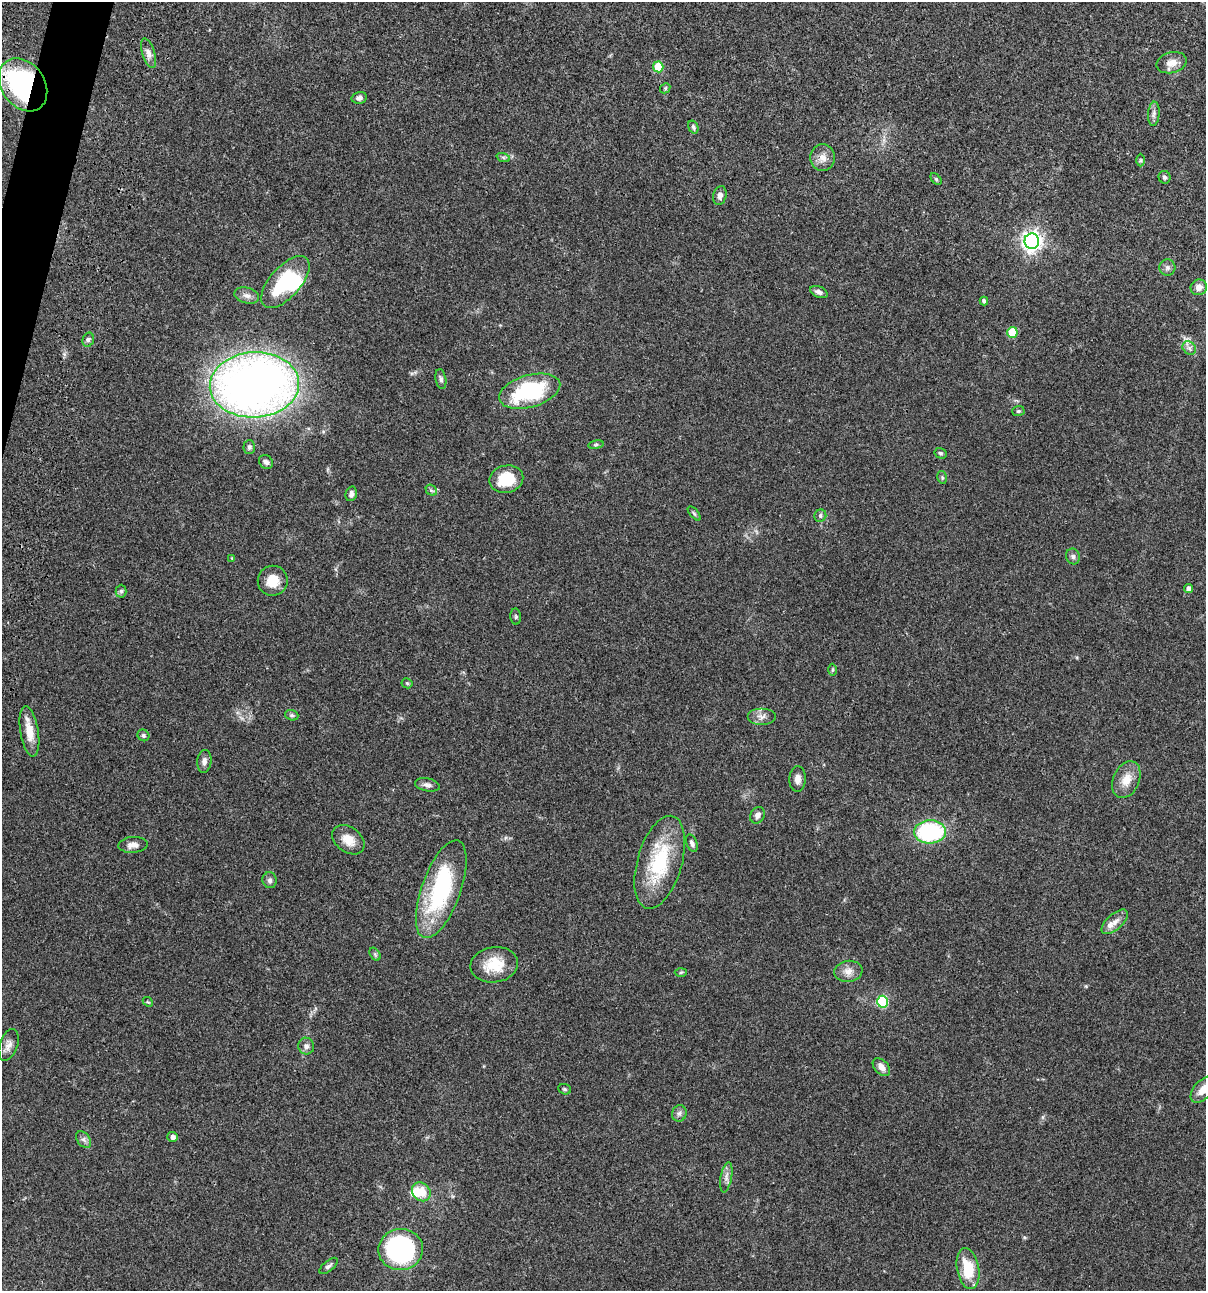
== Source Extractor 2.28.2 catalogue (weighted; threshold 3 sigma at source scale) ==
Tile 11 of 4 x 4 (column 3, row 3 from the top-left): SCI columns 2640-3843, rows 1408-2696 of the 5404 x 5390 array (HDU 1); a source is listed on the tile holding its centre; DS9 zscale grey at full resolution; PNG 1208 x 1293 px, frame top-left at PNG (2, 2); each listed source drawn as its Kron ellipse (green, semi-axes under 4 px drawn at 4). Shown black and unused: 1% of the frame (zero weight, under 3 of 4 exposures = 9% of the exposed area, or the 3 px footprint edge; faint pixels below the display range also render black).
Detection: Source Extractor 2.28.2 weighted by HDU 2 'WHT'; one run over the whole footprint, this tile lists its part. Background 0.0464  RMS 0.0055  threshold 0.0247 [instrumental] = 3 sigma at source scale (4.5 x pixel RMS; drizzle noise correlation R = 1.50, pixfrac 1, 0.05/0.05 arcsec/px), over >= 5 px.
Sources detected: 86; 2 inside a brighter object's white glare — neither listed nor drawn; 2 inside a brighter listed object's ellipse — not listed separately; the other 82 listed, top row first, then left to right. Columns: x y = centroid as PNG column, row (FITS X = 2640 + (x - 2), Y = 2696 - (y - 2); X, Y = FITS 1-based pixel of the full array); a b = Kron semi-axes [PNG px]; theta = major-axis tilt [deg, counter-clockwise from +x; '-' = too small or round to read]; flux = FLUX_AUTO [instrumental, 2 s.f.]
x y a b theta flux
148 53 15 6 -73 2.9
1172 63 15 10 14 4.9
658 67 5 5 - 16
23 85 29 21 -54 91
665 88 5 4 - 0.7
359 98 8 6 14 1.7
1154 114 12 5 85 2
693 127 7 5 -70 1.1
503 157 7 4 -19 0.98
823 158 13 12 - 4.3
1141 160 6 4 90 0.72
1165 177 6 6 - 1.2
936 179 7 4 -46 0.65
720 195 9 6 75 2.6
1032 241 8 7 - 280
1167 268 8 8 - 1.7
285 282 32 15 48 39
1199 287 8 7 - 3.3
819 292 9 5 -23 1.9
247 296 12 8 -12 2.8
984 301 4 4 - 1.4
1012 332 5 5 - 15
88 340 7 5 73 1.3
1189 348 7 6 - 1.6
441 379 10 5 -79 1.4
254 385 45 32 3 420
530 391 31 16 16 48
1018 411 6 5 - 0.84
596 445 8 4 9 0.85
249 447 7 6 - 1.4
941 453 6 5 - 0.94
266 462 8 6 -44 1.6
942 477 6 4 -79 0.84
506 479 17 13 12 15
431 490 6 4 -43 0.95
351 494 7 5 76 1.9
694 513 9 4 -48 0.86
820 516 6 6 - 1.1
1073 556 8 7 - 1.5
232 558 3 3 - 0.46
273 581 15 15 - 8.1
1189 589 4 4 - 2.3
121 591 6 5 - 1
516 617 8 5 -84 0.85
832 670 6 4 89 0.72
407 683 5 5 - 0.69
292 715 7 5 -20 0.95
762 717 14 8 0 3.3
29 731 25 9 -80 8.3
143 735 6 5 - 1.1
204 761 11 7 84 2.3
798 779 13 8 87 3.1
1126 780 19 13 66 7.4
427 785 12 6 -11 2.2
757 815 9 7 59 2.3
930 832 16 11 3 56
348 840 18 12 -36 7.1
692 843 9 5 -68 1.6
133 845 15 8 3 3.4
660 862 48 22 74 35
270 880 8 7 - 1.6
441 889 51 19 70 58
1115 922 16 8 42 3.7
375 954 7 4 -55 0.94
494 965 24 17 8 14
848 971 14 10 7 4.2
681 972 6 4 2 0.74
148 1002 5 4 - 0.57
883 1002 6 5 - 28
9 1045 16 9 71 3.4
306 1046 8 8 - 2
881 1067 10 6 -47 3.6
565 1089 6 5 - 0.86
1203 1090 16 9 48 6.4
679 1113 8 7 - 1.6
173 1137 5 5 - 2.2
84 1140 9 6 -54 1.7
726 1177 15 5 80 2.6
421 1192 10 8 -45 9.3
401 1250 22 20 9 90
329 1266 11 5 40 1.5
968 1269 20 11 -79 16
Overlapping masked pixels (flux is a lower limit): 1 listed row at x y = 23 85
Isophote crosses this tile's border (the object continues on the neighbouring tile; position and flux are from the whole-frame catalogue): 1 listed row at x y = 1203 1090